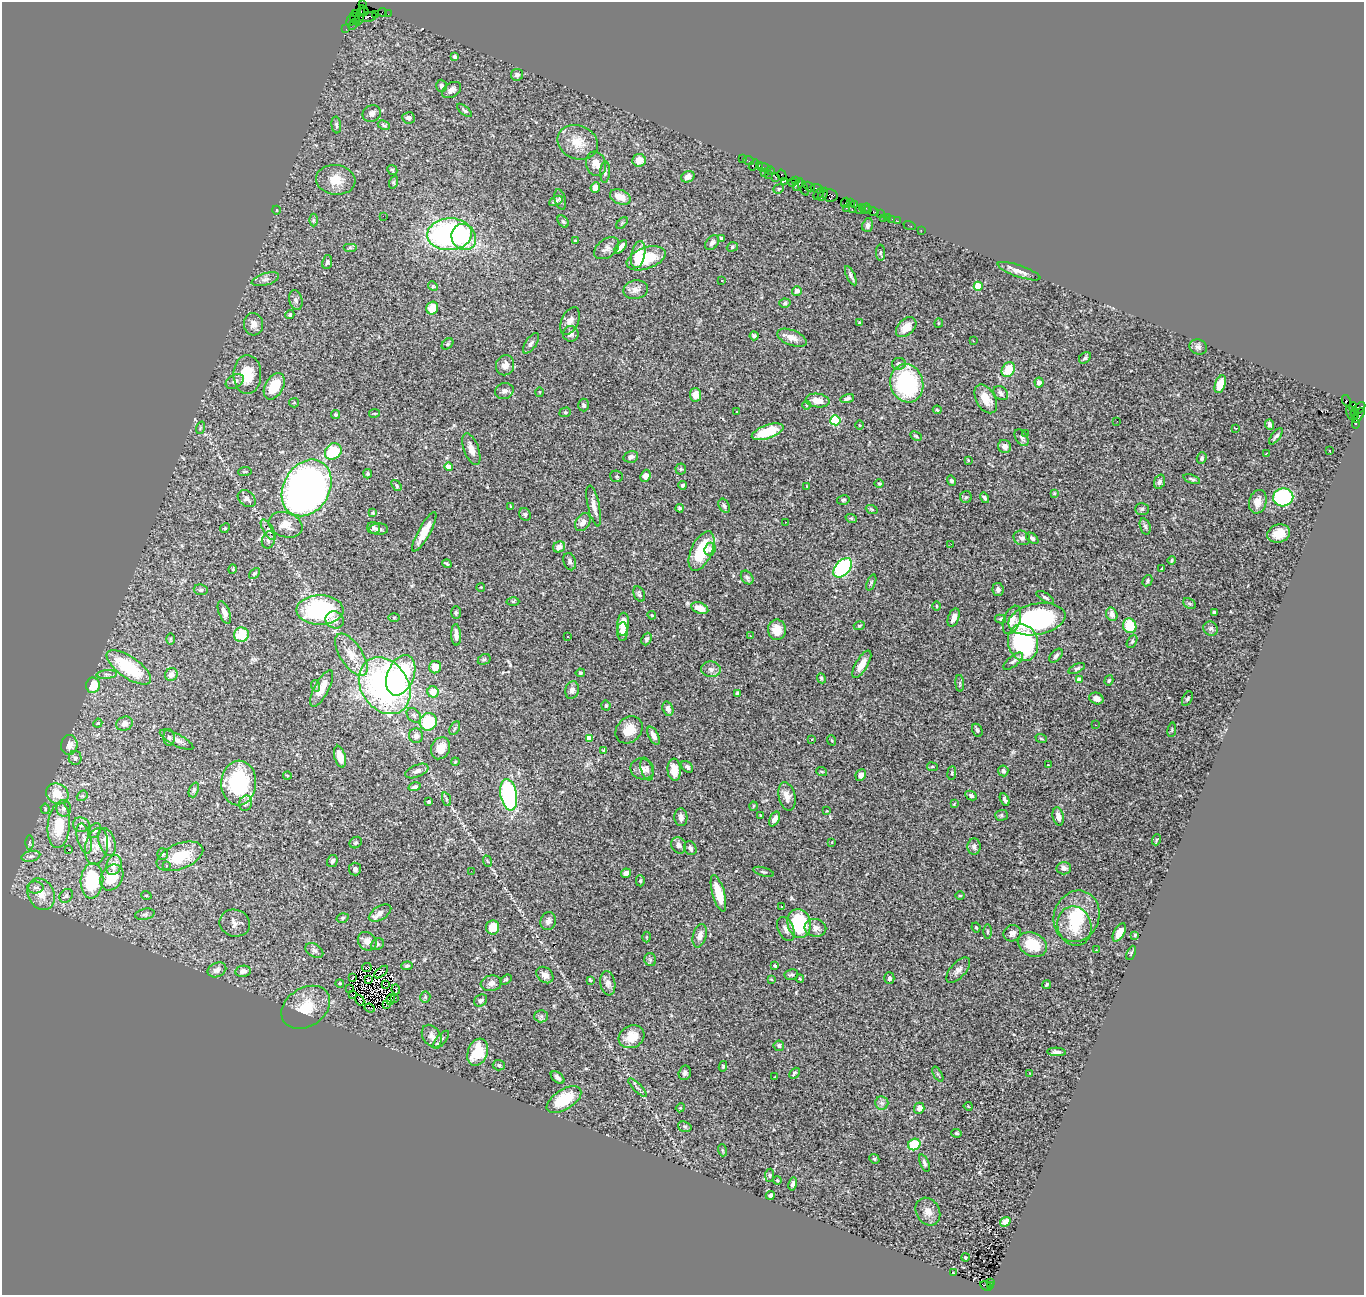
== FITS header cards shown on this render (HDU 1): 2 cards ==
NAXIS1  =                 1362
NAXIS2  =                 1293

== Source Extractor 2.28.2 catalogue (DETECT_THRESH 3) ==
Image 1362 x 1293 px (HDU 1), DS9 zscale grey, 1 PNG px = 1 image px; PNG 1366 x 1297 px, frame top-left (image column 1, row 1293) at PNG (2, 2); each listed source drawn as its Kron ellipse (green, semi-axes under 4 px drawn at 4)
Background 1.99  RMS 0.058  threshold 0.175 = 3 sigma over >= 5 px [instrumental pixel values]
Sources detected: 473; all 473 listed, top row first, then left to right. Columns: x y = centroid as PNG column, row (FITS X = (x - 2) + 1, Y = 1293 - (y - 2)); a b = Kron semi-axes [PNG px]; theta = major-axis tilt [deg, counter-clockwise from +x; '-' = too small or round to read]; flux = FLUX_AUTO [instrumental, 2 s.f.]
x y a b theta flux
362 5 3 2 - 34
364 11 4 3 - 260
382 12 4 2 - 110
356 14 3 2 - 85
375 14 3 2 - 58
388 14 2 2 - 32
360 15 11 4 75 620
368 17 9 4 8 820
355 19 7 2 -59 320
351 20 6 3 68 230
353 24 6 2 46 100
346 29 2 2 - 47
455 57 4 3 - 15
517 75 6 5 - 10
441 86 6 5 - 8.7
451 90 10 7 33 17
465 110 9 4 -39 7.7
372 114 9 8 - 18
408 118 6 5 - 13
336 125 8 4 -84 8.3
384 125 6 4 -28 6.1
578 142 21 16 -23 74
743 159 2 2 - 68
639 160 7 6 - 38
749 161 5 3 - 150
596 164 12 10 -71 31
754 165 6 3 52 370
759 165 3 3 - 110
764 167 7 3 -19 220
392 170 5 4 - 5.7
770 170 4 3 - 110
605 172 10 5 87 9
764 172 2 2 - 44
768 174 3 2 - 110
782 175 6 3 -60 180
688 177 7 5 29 23
776 177 3 2 - 180
336 180 20 15 -7 62
785 181 3 2 - 190
795 181 3 2 - 74
394 182 6 4 71 5
792 183 3 2 - 30
798 185 7 4 65 590
809 186 6 3 -31 430
803 187 9 4 -63 620
595 188 5 4 - 29
779 189 5 4 - 4.9
817 189 7 2 -20 410
818 194 6 3 59 630
823 194 7 3 60 250
830 195 7 6 - 820
620 197 11 7 -24 47
560 200 10 5 -75 11
556 201 7 4 27 9.8
850 202 3 2 - 93
845 203 5 3 - 180
854 205 3 2 - 110
862 207 3 3 - 120
846 208 2 2 - 150
859 209 3 2 - 120
865 209 5 2 - 260
276 210 4 3 - 3.4
852 210 3 2 - 270
869 210 3 2 - 110
874 212 5 3 - 240
881 214 3 2 - 43
383 216 2 2 - 70
888 217 3 3 - 170
883 218 2 2 - 34
892 219 2 2 - 25
313 220 6 4 90 5.5
563 221 7 4 -48 7.2
897 221 2 2 - 59
622 223 7 4 46 5.3
868 225 7 5 69 12
909 225 6 2 -19 45
921 230 2 2 - 34
450 234 22 16 3 910
464 237 13 12 - 110
721 238 3 3 - 5
575 241 3 3 - 4.5
712 243 8 5 49 11
350 247 7 4 0 5.7
621 247 8 3 49 18
732 247 6 4 19 6.3
607 248 14 9 37 21
881 253 8 4 -87 6.6
638 255 14 6 77 98
646 258 20 10 20 130
327 262 7 5 79 7.2
1019 271 22 5 -19 27
851 276 10 4 -64 12
265 279 14 6 16 17
722 280 3 3 - 11
433 286 5 4 - 4.6
978 286 4 4 - 140
636 290 12 9 11 24
797 291 5 4 - 14
296 300 10 6 -75 12
785 303 6 4 13 6.9
432 308 6 6 - 67
290 314 5 4 - 6.2
570 321 14 8 65 24
859 323 3 3 - 4.9
939 323 4 4 - 4
254 324 11 9 -87 25
906 327 12 8 44 44
571 334 8 8 - 16
754 336 4 4 - 11
792 338 15 7 -21 36
973 341 3 2 - 12
531 343 12 5 55 13
448 344 6 4 42 6.4
1198 347 9 7 -18 12
1085 358 7 5 43 7.8
899 364 7 5 8 11
505 365 10 9 - 29
1008 370 8 6 56 83
247 374 19 14 -90 110
235 381 10 6 30 16
1039 382 5 4 - 18
907 383 19 16 -74 430
1220 384 9 5 70 62
274 386 14 9 61 110
504 391 9 8 - 16
540 392 5 3 - 3.3
1001 393 8 6 -42 13
695 395 7 5 -84 41
847 399 7 4 15 8.7
986 399 16 9 -61 60
818 401 12 6 -7 40
1346 401 6 4 -60 600
294 403 5 4 - 4.4
584 405 6 5 - 7.7
806 405 4 3 - 3.1
1353 407 4 3 - 750
1358 409 9 4 41 650
937 410 4 3 - 4.6
565 412 6 4 19 5.1
736 412 3 3 - 7.4
374 413 5 3 - 3.6
1350 413 7 2 -74 150
1355 413 5 3 - 460
336 415 4 4 - 5.7
1359 415 8 4 55 780
835 420 5 5 - 300
1117 421 2 2 - 3.9
1356 424 5 2 - 69
859 425 4 3 - 3.2
1270 425 5 4 - 13
200 428 6 4 71 4.8
1236 428 3 2 - 4.8
768 432 16 6 19 140
1025 433 2 2 - 7
916 436 6 3 -27 4.8
1276 436 10 4 52 11
1022 438 9 6 -55 11
1004 446 7 6 - 23
471 449 17 7 -70 30
333 451 9 7 42 140
1330 451 2 2 - 3.8
1266 453 3 3 - 6.7
631 457 7 5 13 17
1202 458 6 5 - 6.6
968 460 4 3 - 3
449 467 4 4 - 37
681 469 5 5 - 5.6
245 471 6 2 6 4
368 474 4 4 - 6.6
616 476 6 5 - 6
646 476 6 5 - 18
1192 479 9 3 -19 7.1
952 481 5 4 - 7.4
1159 482 7 5 71 13
879 483 4 3 - 3.9
682 485 4 4 - 6.1
396 486 6 4 -54 5.1
807 486 2 2 - 2.5
307 488 30 23 59 2300
1054 493 4 3 - 3.8
966 497 6 5 - 6.7
1283 497 10 9 - 410
985 498 5 4 - 7.3
247 499 10 7 -41 15
843 500 6 4 15 6.3
1258 502 12 8 74 38
510 506 3 2 - 2.3
594 506 21 6 -77 29
724 506 7 5 -63 9.8
680 508 4 3 - 6.8
872 509 6 4 -21 4.5
1142 509 7 5 2 7.1
373 513 4 3 - 5.2
525 514 7 5 -55 6.8
851 518 6 3 -18 5
583 522 10 7 58 23
785 522 2 2 - 2.7
285 525 17 12 -19 41
1145 526 8 5 -72 8.4
225 528 5 4 - 4.7
374 528 6 6 - 9.4
379 529 9 5 1 13
268 530 12 5 -58 12
424 532 22 6 61 58
1279 533 11 9 19 55
1022 538 8 7 - 15
1032 538 7 4 -41 8.6
268 540 9 6 69 13
951 544 2 2 - 6.2
559 547 6 5 - 19
710 549 6 5 - 12
702 551 21 10 66 180
1172 560 4 3 - 5.6
570 562 9 6 -73 12
447 564 5 3 - 5.6
843 568 11 7 49 540
233 569 5 3 - 3.7
1162 569 3 2 - 4
254 573 6 4 44 5.8
747 578 7 5 -53 9.4
1147 581 6 4 60 7.2
871 582 8 4 69 6.4
481 587 4 3 - 2.8
201 590 7 5 -10 8.4
998 590 6 5 - 12
639 594 8 5 -66 9.2
1045 597 10 4 -32 9.2
513 601 6 4 -1 6.5
1189 604 7 5 -32 7.2
936 606 5 3 - 3.8
700 608 9 5 -20 53
320 610 23 15 0 470
224 612 12 5 -69 16
456 612 6 5 - 6.2
1214 612 3 3 - 5.8
1112 614 7 5 -66 23
652 615 4 4 - 3.7
394 618 5 3 - 4.1
954 618 9 5 69 26
1001 619 5 4 - 6.3
1037 619 29 15 11 570
335 620 9 8 - 23
1012 620 15 8 70 41
623 624 11 6 85 55
859 626 5 4 - 4.3
1130 626 7 6 - 130
1211 629 7 7 - 10
777 630 10 9 - 55
623 632 9 5 89 22
241 635 7 7 - 90
456 635 10 5 -87 23
568 636 3 3 - 6.1
750 636 3 2 - 4.7
170 639 6 4 -90 5.6
647 639 6 5 - 7.9
1132 641 7 4 62 6.5
1023 643 19 15 -77 390
351 655 24 11 -56 64
1056 656 8 5 50 13
484 659 7 5 29 6.1
1013 661 12 5 40 12
862 664 15 6 59 39
129 667 26 10 -34 230
435 667 6 6 - 44
1077 668 9 4 26 7.7
711 669 10 8 -2 17
580 673 5 3 - 5.3
107 674 10 4 5 9.9
171 675 7 6 - 28
401 675 21 13 67 380
821 678 5 4 - 6.9
1080 680 4 4 - 46
1109 680 5 4 - 6.5
960 683 8 3 -86 5.7
93 685 8 7 - 110
316 686 6 4 -70 4.4
385 686 30 23 -56 1200
322 688 20 7 62 57
572 690 9 6 75 16
433 692 6 5 - 45
737 693 4 4 - 7.4
1096 698 7 5 -23 22
1187 699 8 4 63 7.2
606 706 5 4 - 8.1
668 709 7 5 -71 17
414 715 8 6 -46 11
428 722 9 8 - 180
98 723 5 3 - 3.6
124 724 8 6 22 20
1096 725 2 2 - 2.4
455 728 7 4 61 6.7
629 730 15 12 44 58
977 730 7 5 -63 8.9
1172 730 7 3 81 4.3
416 736 7 7 - 19
654 736 10 5 -63 22
169 737 8 5 -87 11
589 738 4 4 - 53
1041 738 6 3 -20 4.6
177 740 18 6 -28 22
811 740 3 3 - 34
831 740 5 3 - 4.1
69 745 10 8 81 29
440 748 11 9 62 49
604 750 4 3 - 4.6
340 757 11 5 -74 55
75 758 7 6 - 12
455 762 4 3 - 3.4
1048 765 2 2 - 2.2
687 767 7 5 -43 12
932 767 5 3 - 4
642 769 12 10 -20 27
647 769 12 6 -74 15
674 770 11 6 -85 48
417 771 12 6 23 19
1003 771 5 5 - 14
822 772 5 3 - 3.8
952 773 7 3 83 4.6
287 775 4 2 - 2.8
861 775 6 5 - 17
239 783 22 17 87 350
415 787 6 4 17 8.9
194 790 8 4 69 6.9
57 794 11 10 - 67
509 795 16 8 -80 580
82 796 6 4 39 6
787 796 14 8 -77 33
971 796 6 4 -27 10
446 799 7 4 -72 7.1
1005 800 7 4 -62 8.7
429 802 4 3 - 9.3
245 803 8 6 71 12
954 804 4 3 - 2.7
753 806 4 3 - 3.6
64 808 8 7 - 17
45 809 5 4 - 6.5
827 811 3 2 - 2.9
761 815 3 2 - 3.4
1001 815 6 5 - 7.5
1058 816 9 5 -76 26
681 817 9 6 -86 19
774 819 8 4 61 24
59 825 22 11 85 120
81 825 8 7 - 14
95 831 8 5 60 9
84 838 15 7 -75 25
1156 840 6 3 71 4
29 842 7 3 -90 6.2
107 842 14 8 -72 42
832 842 3 2 - 2.7
356 843 6 5 - 7.5
679 845 8 7 - 19
96 846 18 11 78 50
974 847 8 6 85 11
690 848 7 6 - 13
68 850 3 3 - 37
163 854 6 5 - 7.4
31 856 9 5 13 13
180 856 24 12 21 110
332 861 6 5 - 12
487 861 6 3 -70 4.6
114 865 10 7 71 38
166 865 3 3 - 7.3
1064 868 7 6 - 17
355 869 6 6 - 9.3
471 871 2 2 - 9.4
764 872 11 3 -16 6.5
626 873 5 4 - 22
112 877 14 10 58 110
92 881 18 11 85 310
640 881 6 4 -88 5.7
35 887 8 6 1 13
718 893 19 6 -74 93
41 894 16 13 -62 59
146 895 5 3 - 3.2
66 896 7 6 - 8.5
960 896 5 3 - 3.1
782 906 3 2 - 5.2
380 913 12 6 32 23
145 914 10 5 12 11
1077 916 26 22 69 170
342 918 6 4 18 6.6
548 921 9 7 73 16
235 923 15 13 -18 27
799 923 15 11 -76 270
1075 926 20 16 -72 100
493 927 7 6 - 59
976 927 5 3 - 4
815 928 11 9 -10 24
786 929 13 7 -64 20
987 932 7 3 -90 5.9
1012 933 9 8 - 19
1119 933 10 5 61 33
1135 935 3 3 - 4.1
700 936 12 6 74 24
646 937 5 3 - 3.8
367 941 10 8 -43 26
377 944 7 5 22 6.3
1032 944 15 11 -27 110
314 950 10 6 -31 13
1096 950 2 2 - 1.9
1131 953 7 3 66 5.5
650 960 6 6 - 8.3
407 966 6 4 3 6.5
775 966 3 3 - 7.9
367 967 5 2 - 0.91
217 970 10 7 22 19
958 970 15 7 48 22
243 971 8 5 9 19
381 972 8 3 41 9.1
545 975 9 7 -42 19
791 975 7 5 9 7.7
353 977 4 2 - 5.4
889 978 6 5 - 9.6
506 979 6 3 34 5.2
771 979 3 2 - 2.5
800 979 4 4 - 5.5
368 980 3 2 - 5
590 980 4 4 - 4.3
340 983 4 4 - 5.3
491 983 10 7 9 19
608 983 12 7 -81 18
386 985 3 2 - 5.2
1046 985 4 3 - 5.8
349 988 3 2 - 1.3
396 989 5 2 - 5.5
352 994 4 2 - 13
425 997 5 5 - 4.9
394 998 3 2 - 4.1
391 999 5 2 - 2.3
360 1000 5 2 - 1.8
481 1001 7 5 37 10
386 1005 3 2 - 0.96
306 1007 26 19 33 100
370 1008 5 2 - 0.81
541 1016 6 6 - 9.4
432 1036 12 8 -56 28
632 1037 13 11 28 67
441 1040 11 4 51 11
779 1046 5 5 - 11
478 1052 14 9 70 130
1056 1052 9 4 -3 12
499 1065 6 5 - 7.4
723 1066 5 4 - 4.9
685 1073 7 6 - 9.6
794 1073 6 4 47 7
1029 1073 3 2 - 2.1
938 1074 8 3 -60 5.8
558 1077 8 5 -39 15
775 1077 3 2 - 2.8
637 1088 12 2 -45 7.6
564 1100 19 10 32 160
882 1103 7 6 - 13
968 1106 4 3 - 4.5
680 1108 4 3 - 3.4
919 1108 5 5 - 27
685 1127 7 5 -16 7.1
957 1133 5 4 - 5.2
914 1144 6 5 - 120
722 1150 6 4 -71 4.7
874 1159 5 4 - 5.1
924 1163 9 4 -69 9.2
770 1175 7 4 86 5.9
777 1180 4 3 - 4
793 1184 7 4 78 12
770 1195 4 4 - 8.1
928 1212 14 11 -60 34
1005 1222 5 4 - 28
965 1257 4 3 - 5.1
954 1273 3 2 - 2.7
991 1282 3 2 - 200
986 1286 6 4 -27 510
990 1286 4 3 - 230